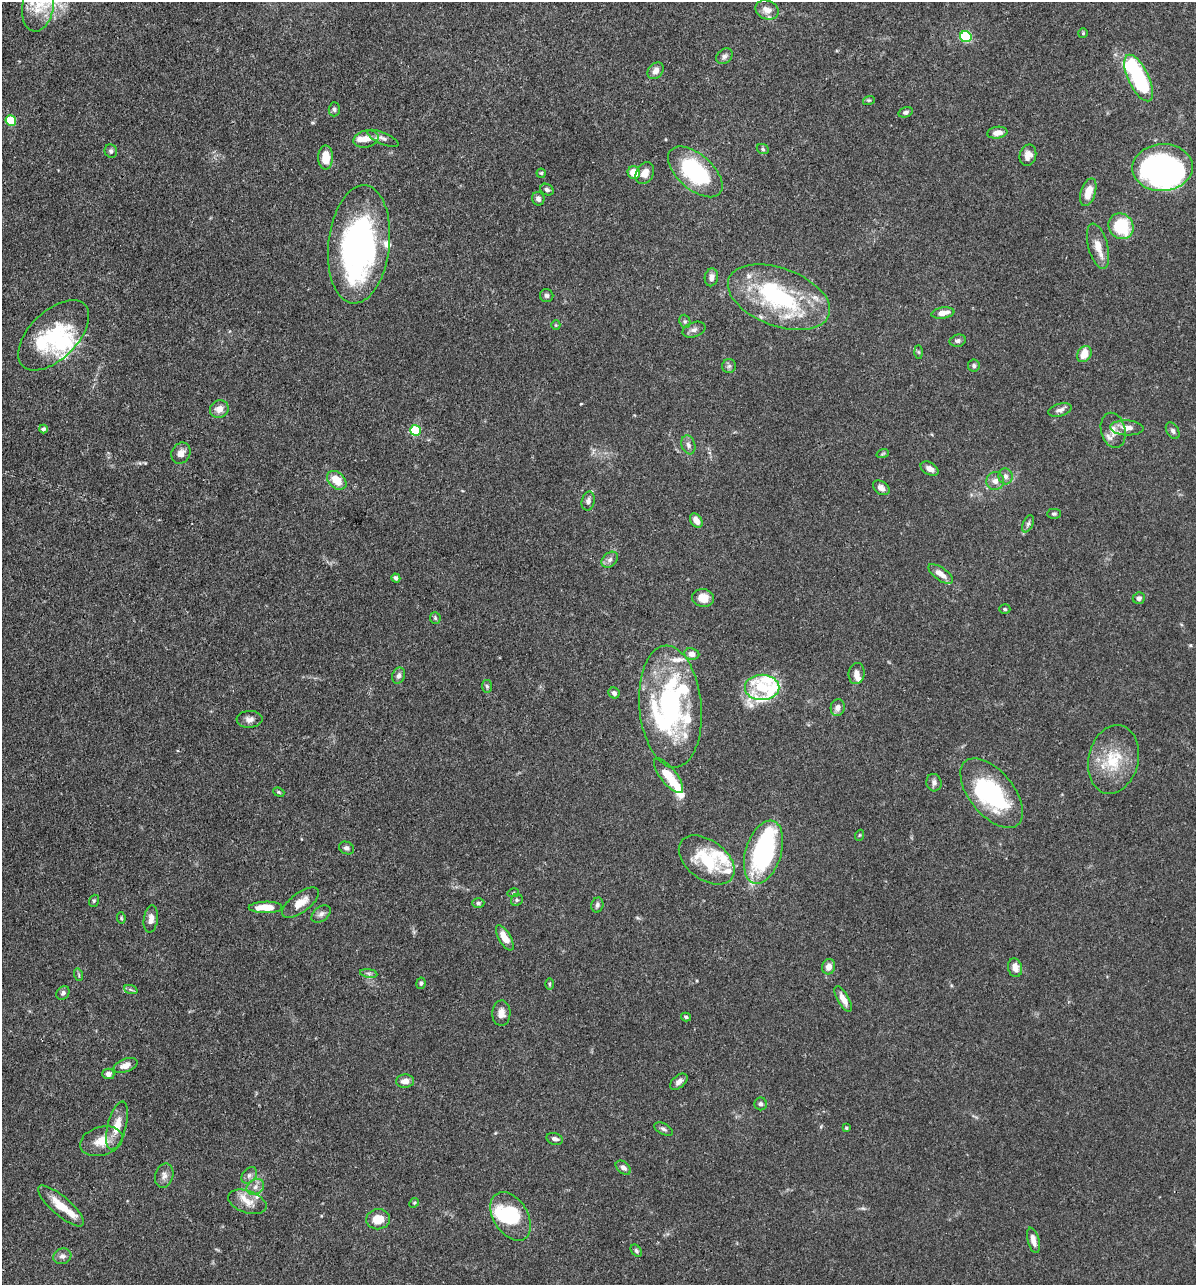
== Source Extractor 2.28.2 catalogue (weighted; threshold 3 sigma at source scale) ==
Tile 11 of 4 x 4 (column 3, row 3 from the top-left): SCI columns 2640-3833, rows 1285-2567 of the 5155 x 5135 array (HDU 1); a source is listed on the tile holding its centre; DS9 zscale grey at full resolution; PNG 1198 x 1287 px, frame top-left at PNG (2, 2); each listed source drawn as its Kron ellipse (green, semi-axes under 4 px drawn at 4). Shown black and unused: <1% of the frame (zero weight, under 3 of 4 exposures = <1% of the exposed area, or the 3 px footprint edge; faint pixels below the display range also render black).
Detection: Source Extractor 2.28.2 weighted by HDU 2 'WHT'; one run over the whole footprint, this tile lists its part. Background 0.102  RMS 0.0038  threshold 0.0169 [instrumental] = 3 sigma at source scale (4.5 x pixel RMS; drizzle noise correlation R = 1.50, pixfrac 1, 0.05/0.05 arcsec/px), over >= 5 px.
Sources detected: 165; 10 inside a brighter object's white glare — neither listed nor drawn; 25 inside a brighter listed object's ellipse — not listed separately; the other 130 listed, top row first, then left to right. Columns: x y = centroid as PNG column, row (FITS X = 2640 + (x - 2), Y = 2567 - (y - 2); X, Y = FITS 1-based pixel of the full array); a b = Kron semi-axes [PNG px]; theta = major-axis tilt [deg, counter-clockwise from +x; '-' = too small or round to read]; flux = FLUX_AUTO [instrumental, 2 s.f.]
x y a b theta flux
38 6 25 15 81 11
767 10 12 9 -23 2.7
1083 33 5 5 - 0.46
966 37 6 5 - 33
724 56 9 7 40 1.2
656 71 9 7 49 2
1139 78 25 10 -65 36
869 100 6 3 17 0.5
334 109 7 5 88 0.84
905 112 7 5 16 1
11 121 5 5 - 14
997 133 10 5 9 2.4
383 138 17 5 -24 1.7
366 139 13 8 16 3.5
763 149 6 5 - 0.66
111 151 7 6 - 0.91
1028 155 11 8 76 2.7
326 157 12 7 -90 6
1162 168 30 23 3 96
695 172 33 17 -41 36
541 173 4 4 - 0.5
634 173 6 6 - 6.1
645 173 11 8 63 3.6
547 190 7 5 -33 1
1088 192 14 7 73 5
538 199 7 6 - 1.1
1121 226 13 12 - 20
359 244 59 30 84 110
1098 246 23 9 -75 5
711 277 9 6 80 2.1
547 296 7 6 - 1.1
779 297 53 29 -20 46
943 313 11 5 9 3.2
685 321 7 5 -69 0.81
556 325 5 4 - 0.42
694 330 12 7 20 1.5
54 335 44 24 45 27
958 341 8 6 13 1.1
918 352 6 4 -88 0.59
1084 354 8 6 57 5.6
729 366 7 6 - 0.97
974 366 6 6 - 0.82
219 409 9 8 - 3.1
1060 410 12 6 14 1.5
1127 428 17 7 -2 3.4
43 429 4 4 - 0.78
415 430 5 5 - 21
1113 430 18 12 -77 4.1
1173 431 9 6 -58 1.1
688 445 10 6 -70 1.5
181 453 11 9 60 2.4
883 453 6 4 20 0.47
930 469 10 6 -28 2.3
1006 476 8 7 - 1.6
337 480 11 8 -42 6.3
995 481 9 9 - 2.2
881 488 9 6 -36 1.9
588 501 9 6 78 1.5
1054 514 7 5 0 0.68
696 520 8 5 -55 2.9
1028 524 9 5 65 1
610 560 9 6 41 1.5
941 574 14 6 -36 3.3
396 578 4 4 - 1.2
703 598 11 9 -9 5.4
1139 598 6 5 - 1.2
1005 609 5 4 - 0.53
435 618 6 5 - 0.66
692 654 7 6 - 2.6
857 673 11 8 83 2
399 676 8 6 69 1.2
487 686 6 5 - 0.74
762 687 17 12 -1 16
614 693 6 5 - 1.1
670 707 61 31 -85 59
838 708 8 7 - 2.1
250 719 13 8 2 2.1
1113 759 35 25 77 16
668 776 21 8 -51 9
934 783 9 7 -77 1.4
279 792 6 4 -22 0.51
992 793 41 22 -51 42
860 835 5 3 - 0.37
346 848 8 6 -27 1.1
763 852 33 18 73 57
707 860 31 19 -37 21
513 893 6 4 12 0.43
517 900 6 5 - 0.74
94 901 6 5 - 0.63
300 903 21 9 37 5
478 903 6 4 1 0.74
597 905 7 6 - 1
266 907 17 5 1 7.5
321 914 11 7 37 1.6
121 918 6 4 -82 0.45
151 919 14 7 82 2.5
505 938 14 6 -59 5.2
829 967 8 6 73 2.8
1015 968 9 7 -77 2.7
369 973 9 4 -9 0.91
79 975 6 3 -72 0.46
421 983 6 4 80 0.66
549 984 6 4 90 0.51
131 990 7 4 -19 0.7
63 993 7 6 - 0.93
843 999 14 5 -60 3.5
501 1013 13 9 88 3.1
686 1017 5 3 - 0.67
126 1065 12 6 22 3.2
108 1074 6 5 - 1.6
405 1081 9 6 4 2.7
679 1082 10 6 40 1.8
761 1104 6 6 - 1.1
117 1126 25 9 76 6.3
846 1128 4 4 - 0.53
664 1129 10 5 -28 1.1
555 1139 8 6 -17 1.5
101 1141 22 14 16 6.6
623 1168 8 5 -39 1.4
249 1175 9 6 50 1.3
164 1176 12 9 74 2.1
255 1187 9 7 35 2
247 1202 20 11 -19 4.6
414 1203 5 4 - 0.51
61 1206 29 9 -41 7.4
511 1216 26 17 -58 22
378 1219 12 10 8 6.4
1033 1240 13 6 -75 2.8
636 1251 7 4 -51 0.71
62 1256 9 7 20 1.6
Isophote crosses this tile's border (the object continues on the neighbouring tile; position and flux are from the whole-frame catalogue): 1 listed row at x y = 38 6